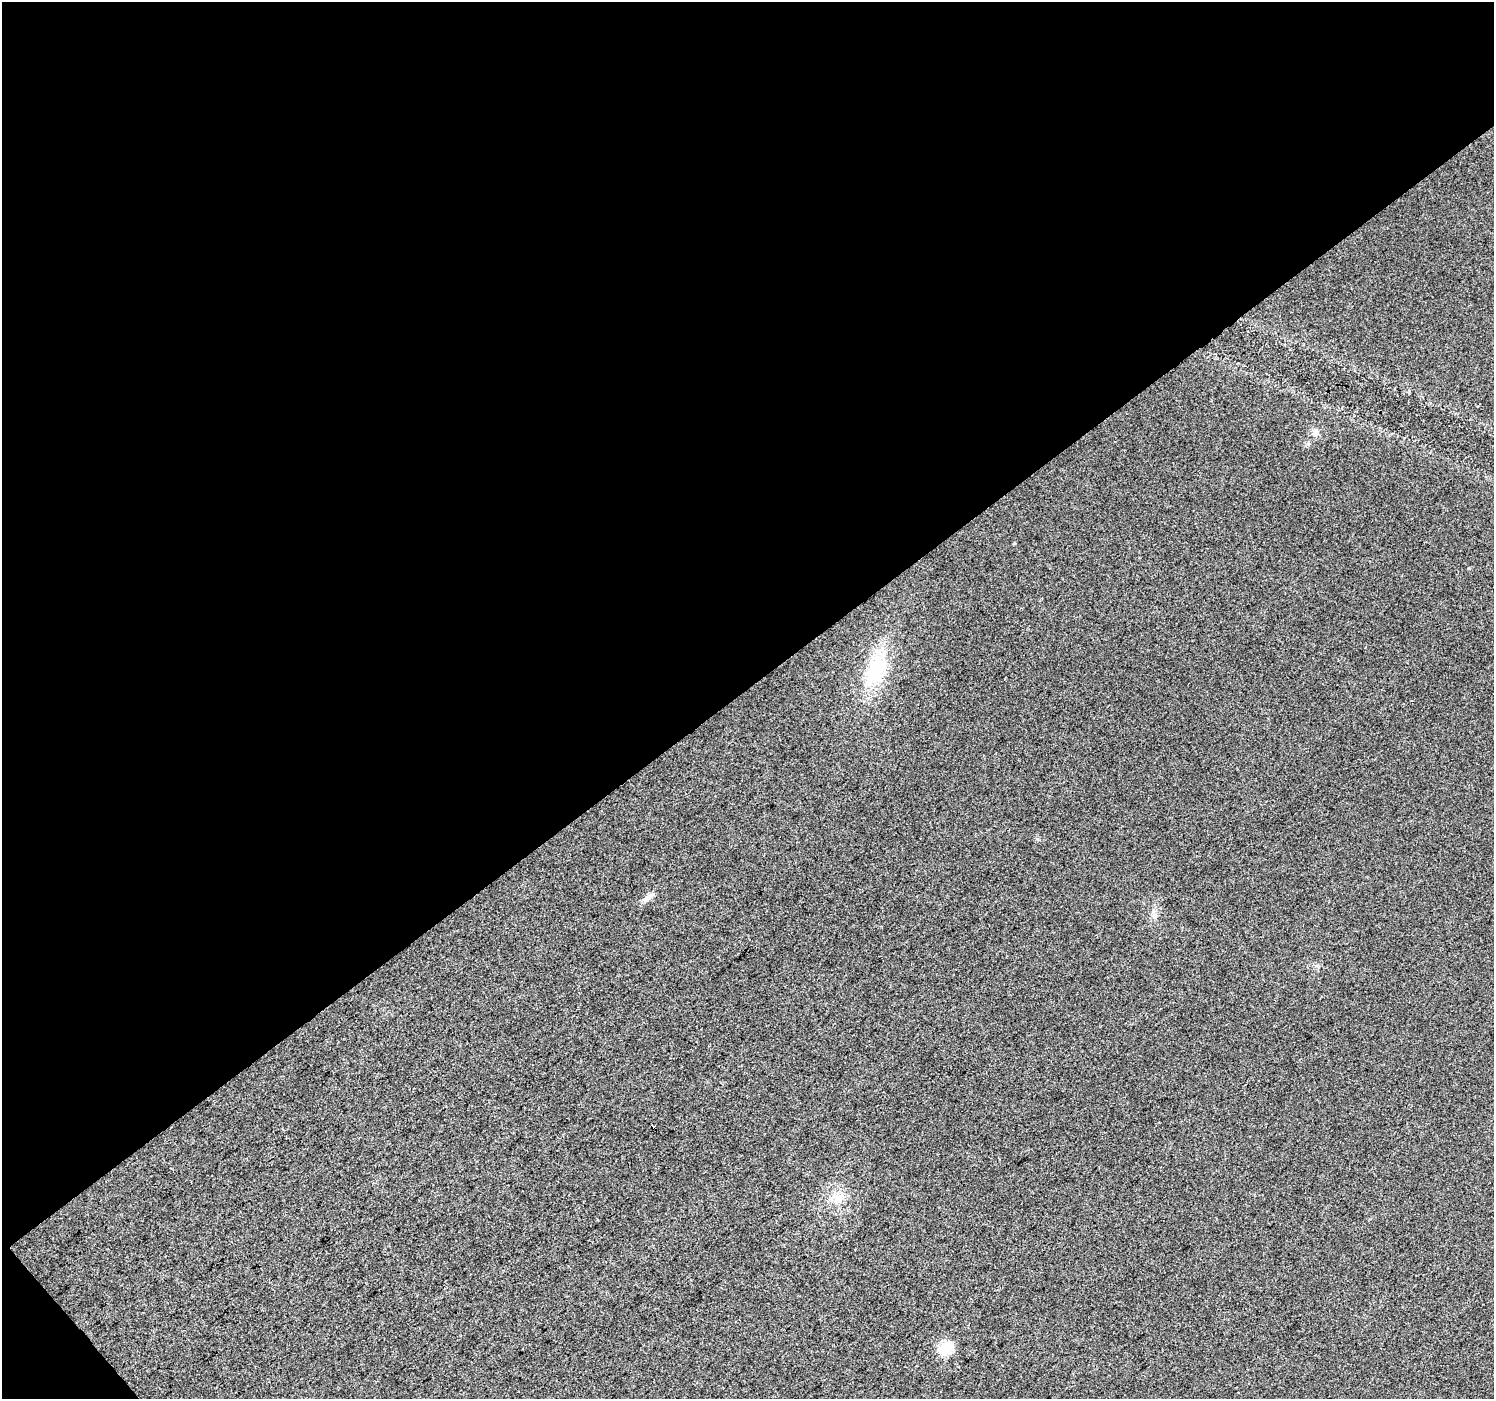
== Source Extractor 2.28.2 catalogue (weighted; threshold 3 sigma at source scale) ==
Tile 1 of 2 x 2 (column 1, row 1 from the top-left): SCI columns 3-1494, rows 1491-2887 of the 2985 x 2964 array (HDU 1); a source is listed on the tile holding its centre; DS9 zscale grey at full resolution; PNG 1496 x 1401 px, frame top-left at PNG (2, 2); no overlay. Shown black and unused: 50% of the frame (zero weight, under 3 of 4 exposures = <1% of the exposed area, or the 3 px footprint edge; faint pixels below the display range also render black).
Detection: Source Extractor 2.28.2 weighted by HDU 2 'WHT'; one run over the whole footprint, this tile lists its part. Background 0.0535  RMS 0.011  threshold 0.0516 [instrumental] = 3 sigma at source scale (4.5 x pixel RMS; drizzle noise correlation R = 1.50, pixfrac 1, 0.0396/0.0396 arcsec/px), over >= 5 px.
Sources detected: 7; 1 cosmic-ray / hot-pixel residue — not listed; the other 6 listed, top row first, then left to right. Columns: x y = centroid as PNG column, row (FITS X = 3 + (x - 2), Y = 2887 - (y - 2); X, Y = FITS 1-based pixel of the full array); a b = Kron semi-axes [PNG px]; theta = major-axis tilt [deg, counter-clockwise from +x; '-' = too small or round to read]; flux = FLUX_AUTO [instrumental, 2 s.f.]
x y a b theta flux
1315 433 10 7 82 5.1
876 670 38 22 64 71
647 898 15 6 36 5.5
1154 913 14 4 -71 3.8
838 1198 15 12 55 15
946 1348 6 6 - 120